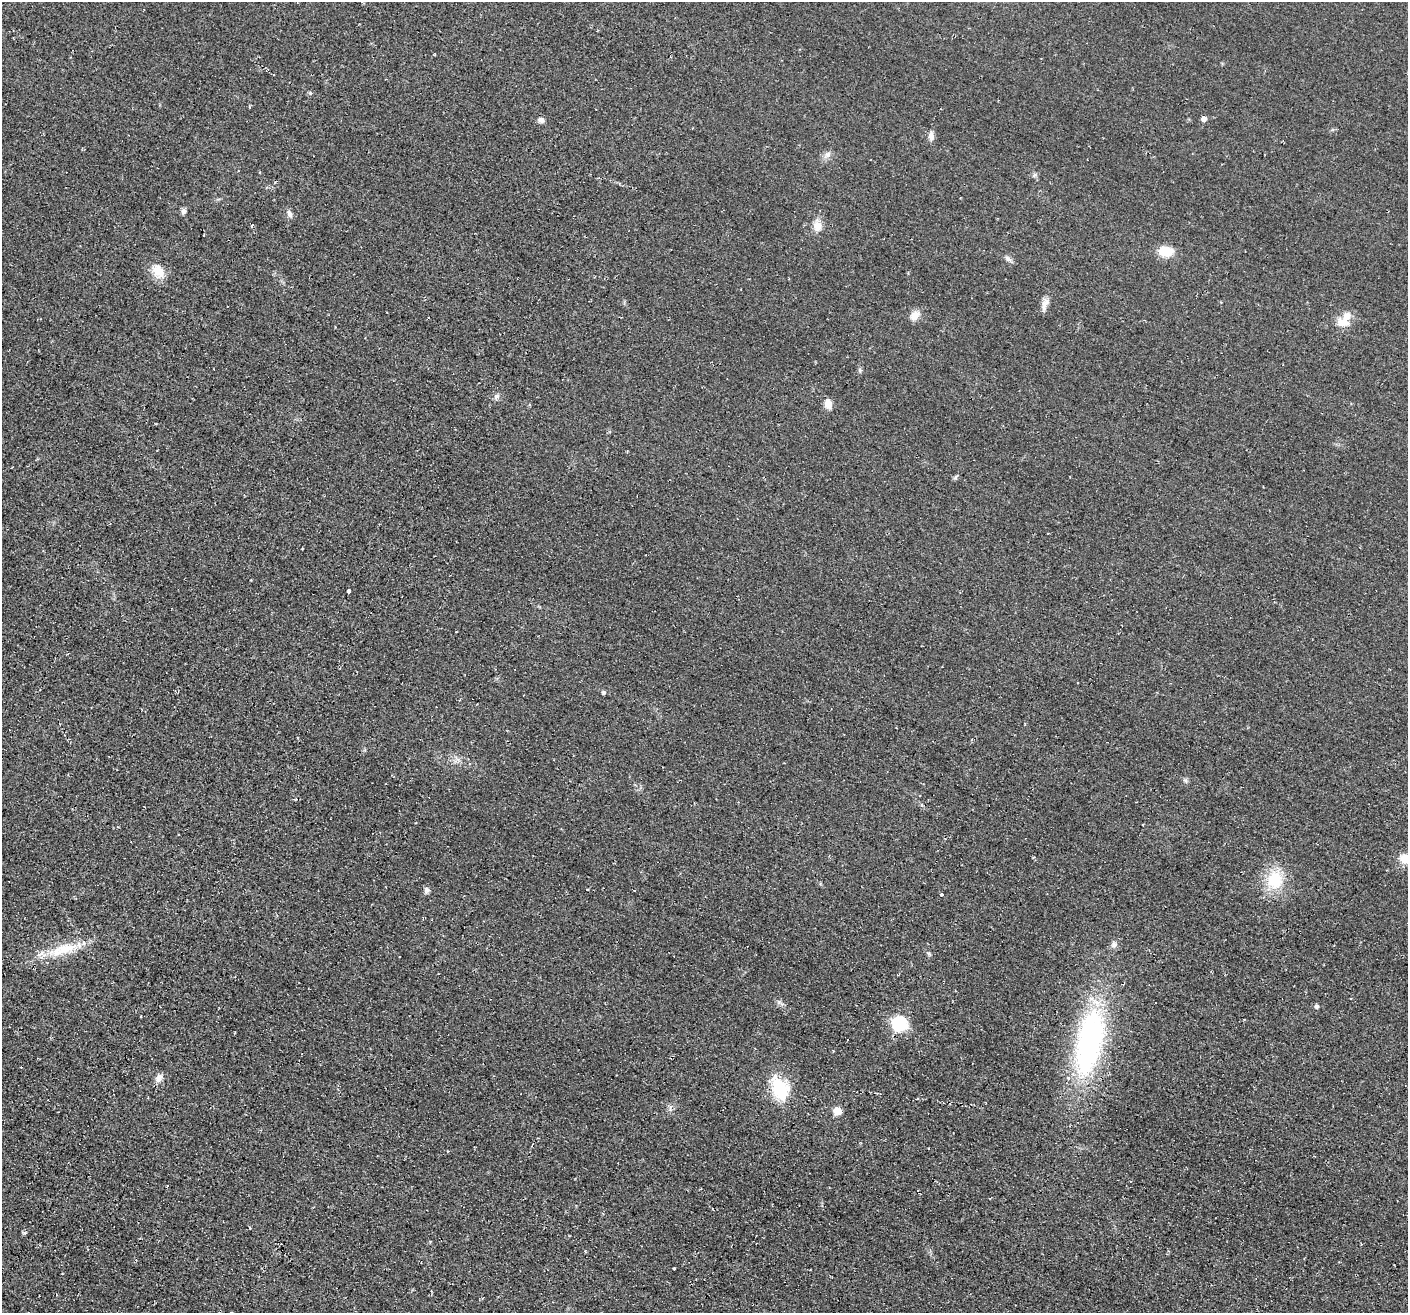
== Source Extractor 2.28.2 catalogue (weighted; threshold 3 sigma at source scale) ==
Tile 7 of 4 x 4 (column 3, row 2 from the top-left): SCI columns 2861-4266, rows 2946-4256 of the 5705 x 5727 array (HDU 1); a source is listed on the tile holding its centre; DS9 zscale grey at full resolution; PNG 1410 x 1315 px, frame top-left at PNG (2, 2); no overlay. Shown black and unused: <1% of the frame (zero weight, under 2 of 3 exposures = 3% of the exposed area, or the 3 px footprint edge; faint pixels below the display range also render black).
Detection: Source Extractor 2.28.2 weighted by HDU 2 'WHT'; one run over the whole footprint, this tile lists its part. Background 0.0808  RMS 0.014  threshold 0.0651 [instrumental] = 3 sigma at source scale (4.5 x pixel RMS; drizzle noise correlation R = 1.50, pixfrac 1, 0.05/0.05 arcsec/px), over >= 5 px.
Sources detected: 38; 1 inside a brighter listed object's ellipse — not listed separately; the other 37 listed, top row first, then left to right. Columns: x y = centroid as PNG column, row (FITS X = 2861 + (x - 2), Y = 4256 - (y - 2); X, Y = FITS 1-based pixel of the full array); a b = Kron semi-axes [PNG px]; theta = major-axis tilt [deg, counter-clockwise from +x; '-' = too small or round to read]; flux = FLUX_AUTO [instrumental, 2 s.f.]
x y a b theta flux
1204 119 5 4 - 8.6
541 120 8 6 -27 5.5
931 136 11 7 -87 6.6
827 154 8 6 42 5.1
1034 175 7 4 71 2.1
183 211 7 6 - 3.7
289 214 11 6 -67 4.8
252 226 4 3 - 4.5
817 226 12 10 -82 13
204 235 3 2 - 1.1
1166 251 15 10 -4 29
1008 259 10 6 -32 4.4
158 271 18 13 -51 21
1045 302 12 9 51 8.2
915 315 12 9 55 12
1343 322 19 12 2 17
860 370 6 5 - 2.3
497 396 8 6 30 4.2
828 404 11 8 -77 10
955 477 8 4 46 2.4
349 591 4 3 - 9.6
604 692 5 4 - 2.9
1405 859 12 10 -26 19
1274 880 22 18 80 50
427 890 7 7 - 4
941 894 3 3 - 6.5
1114 944 8 7 - 4.7
65 949 36 13 16 43
929 954 7 4 -31 2.2
1317 1006 5 5 - 3.7
900 1024 7 6 - 290
1089 1042 86 31 79 290
159 1078 11 8 60 8.2
780 1088 28 17 -65 61
837 1111 5 5 - 34
25 1233 6 3 8 1.8
674 1269 3 3 - 8.1
Isophote crosses this tile's border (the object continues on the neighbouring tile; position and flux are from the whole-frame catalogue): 1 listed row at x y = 1405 859